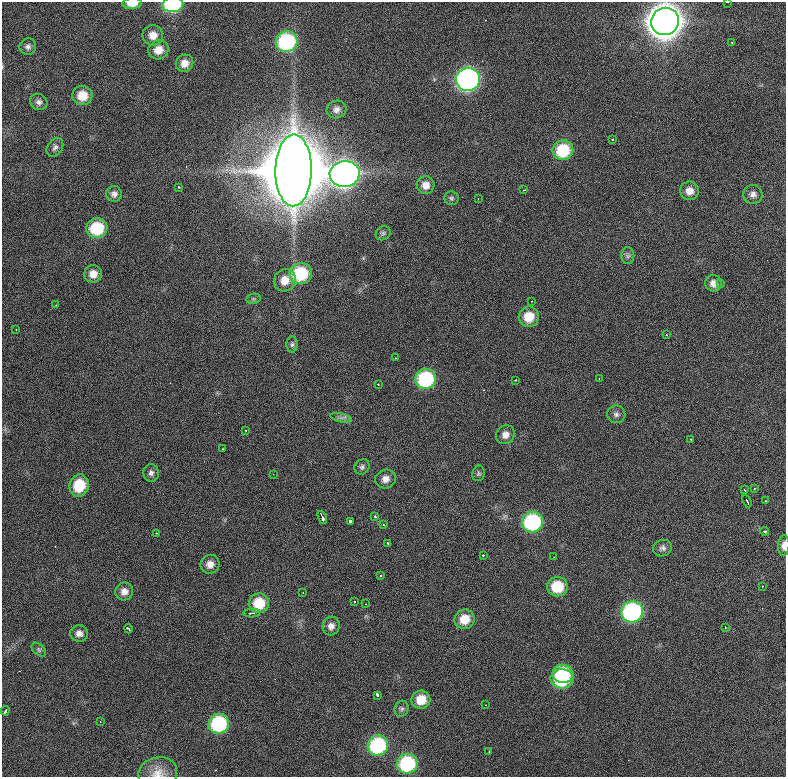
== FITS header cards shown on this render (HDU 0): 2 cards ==
NAXIS1  =                  784 / length of data axis 1
NAXIS2  =                  775 / length of data axis 2

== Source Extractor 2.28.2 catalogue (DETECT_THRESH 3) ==
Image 784 x 775 px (HDU 0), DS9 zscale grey, 1 PNG px = 1 image px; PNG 788 x 779 px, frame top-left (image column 1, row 775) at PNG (2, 2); each listed source drawn as its Kron ellipse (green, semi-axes under 4 px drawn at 4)
Background 853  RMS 24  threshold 71.2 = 3 sigma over >= 5 px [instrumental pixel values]
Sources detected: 105; all 105 listed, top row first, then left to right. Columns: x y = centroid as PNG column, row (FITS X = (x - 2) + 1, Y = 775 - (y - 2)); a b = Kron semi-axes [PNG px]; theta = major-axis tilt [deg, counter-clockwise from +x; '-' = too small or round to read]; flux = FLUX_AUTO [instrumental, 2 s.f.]
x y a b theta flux
727 2 2 2 - 1.3e+03
132 3 10 5 3 1.8e+04
173 5 10 7 6 1.6e+05
665 21 14 13 - 3.5e+06
153 35 10 10 - 1.6e+04
287 42 11 10 - 1.9e+05
731 42 3 2 - 1.7e+03
28 47 8 8 - 6.2e+03
158 50 10 9 - 2.0e+04
185 63 9 8 - 1.4e+04
468 79 12 11 - 6.4e+05
82 95 10 9 - 3.0e+04
39 102 9 8 - 6.5e+03
337 110 10 8 18 9.2e+03
613 139 3 2 - 2.4e+03
55 147 10 7 55 6.2e+03
563 150 10 10 - 7.9e+04
293 170 36 18 89 2.2e+07
345 174 15 13 4 1.5e+06
426 185 9 9 - 1.4e+04
179 187 3 3 - 1.6e+03
524 190 3 2 - 1.7e+03
690 191 9 9 - 1.5e+04
114 194 8 8 - 7.4e+03
753 194 9 9 - 8.6e+03
451 198 7 7 - 3.5e+03
478 199 2 2 - 1.1e+03
97 228 10 10 - 7.9e+04
383 233 8 6 37 3.7e+03
628 256 8 6 -90 5.3e+03
301 273 11 10 - 9.8e+04
93 274 9 8 - 1.6e+04
285 280 11 10 - 2.3e+04
714 283 8 8 - 1.2e+04
721 283 3 3 - 2.0e+03
253 299 7 5 11 3.0e+03
532 301 2 2 - 9.3e+02
56 305 2 2 - 1.5e+03
529 317 10 10 - 3.4e+04
16 330 3 3 - 2.7e+03
666 335 2 2 - 1.0e+03
292 344 8 5 88 3.8e+03
396 358 2 2 - 1.3e+03
599 378 3 2 - 4.2e+03
426 379 10 10 - 1.5e+05
515 380 3 2 - 1.7e+03
378 384 3 2 - 3.2e+03
616 414 9 8 - 6.3e+03
341 418 11 4 -12 5.2e+03
246 430 3 2 - 2.4e+03
505 435 10 9 - 1.1e+04
691 439 3 2 - 2.2e+03
222 449 2 2 - 1.6e+03
362 467 8 7 - 4.6e+03
151 473 9 8 - 5.8e+03
478 473 8 6 78 3.3e+03
273 474 2 2 - 8.3e+02
386 479 10 9 - 1.2e+04
79 486 11 9 75 5.5e+04
754 489 3 2 - 2.0e+03
744 490 3 2 - 2.6e+03
747 501 6 2 -65 4.2e+03
766 501 3 3 - 2.2e+03
375 516 3 2 - 2.7e+03
322 517 7 3 -69 6.5e+03
350 521 3 3 - 7.8e+03
532 522 10 10 - 1.7e+05
383 524 4 3 - 1.5e+03
765 531 4 3 - 2.8e+03
157 533 3 2 - 2.2e+03
388 544 3 2 - 1.9e+03
784 546 10 5 87 1.0e+04
663 548 9 8 - 6.2e+03
483 555 3 2 - 3.3e+03
554 557 2 2 - 1.1e+03
210 564 9 9 - 1.2e+04
381 575 3 2 - 1.8e+03
763 586 2 2 - 1.5e+03
557 587 10 10 - 5.6e+04
124 591 9 9 - 1.1e+04
303 592 3 2 - 1.4e+03
354 602 3 3 - 2.2e+03
259 603 10 10 - 5.0e+04
366 604 3 2 - 1.4e+03
632 612 11 10 - 2.9e+05
252 613 8 3 3 4.6e+03
465 619 10 9 - 2.9e+04
331 626 9 8 - 1.0e+04
725 627 2 2 - 1.1e+03
128 629 5 3 - 5.7e+03
79 633 9 8 - 9.6e+03
39 650 8 5 -42 3.2e+03
563 674 10 9 - 1.0e+05
562 679 11 9 -2 1.0e+05
377 695 3 3 - 9.0e+03
421 700 9 9 - 3.1e+04
486 705 2 2 - 1.2e+03
402 709 8 7 - 4.6e+03
5 711 5 2 - 3.3e+03
100 721 2 2 - 9.5e+02
219 724 10 10 - 1.4e+05
378 745 10 10 - 1.6e+05
489 752 4 2 - 2.5e+03
407 764 10 10 - 1.4e+05
158 773 19 15 13 2.2e+04
At the frame edge (FLAGS 8, measured only in part): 6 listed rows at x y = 727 2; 132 3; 173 5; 665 21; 784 546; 158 773